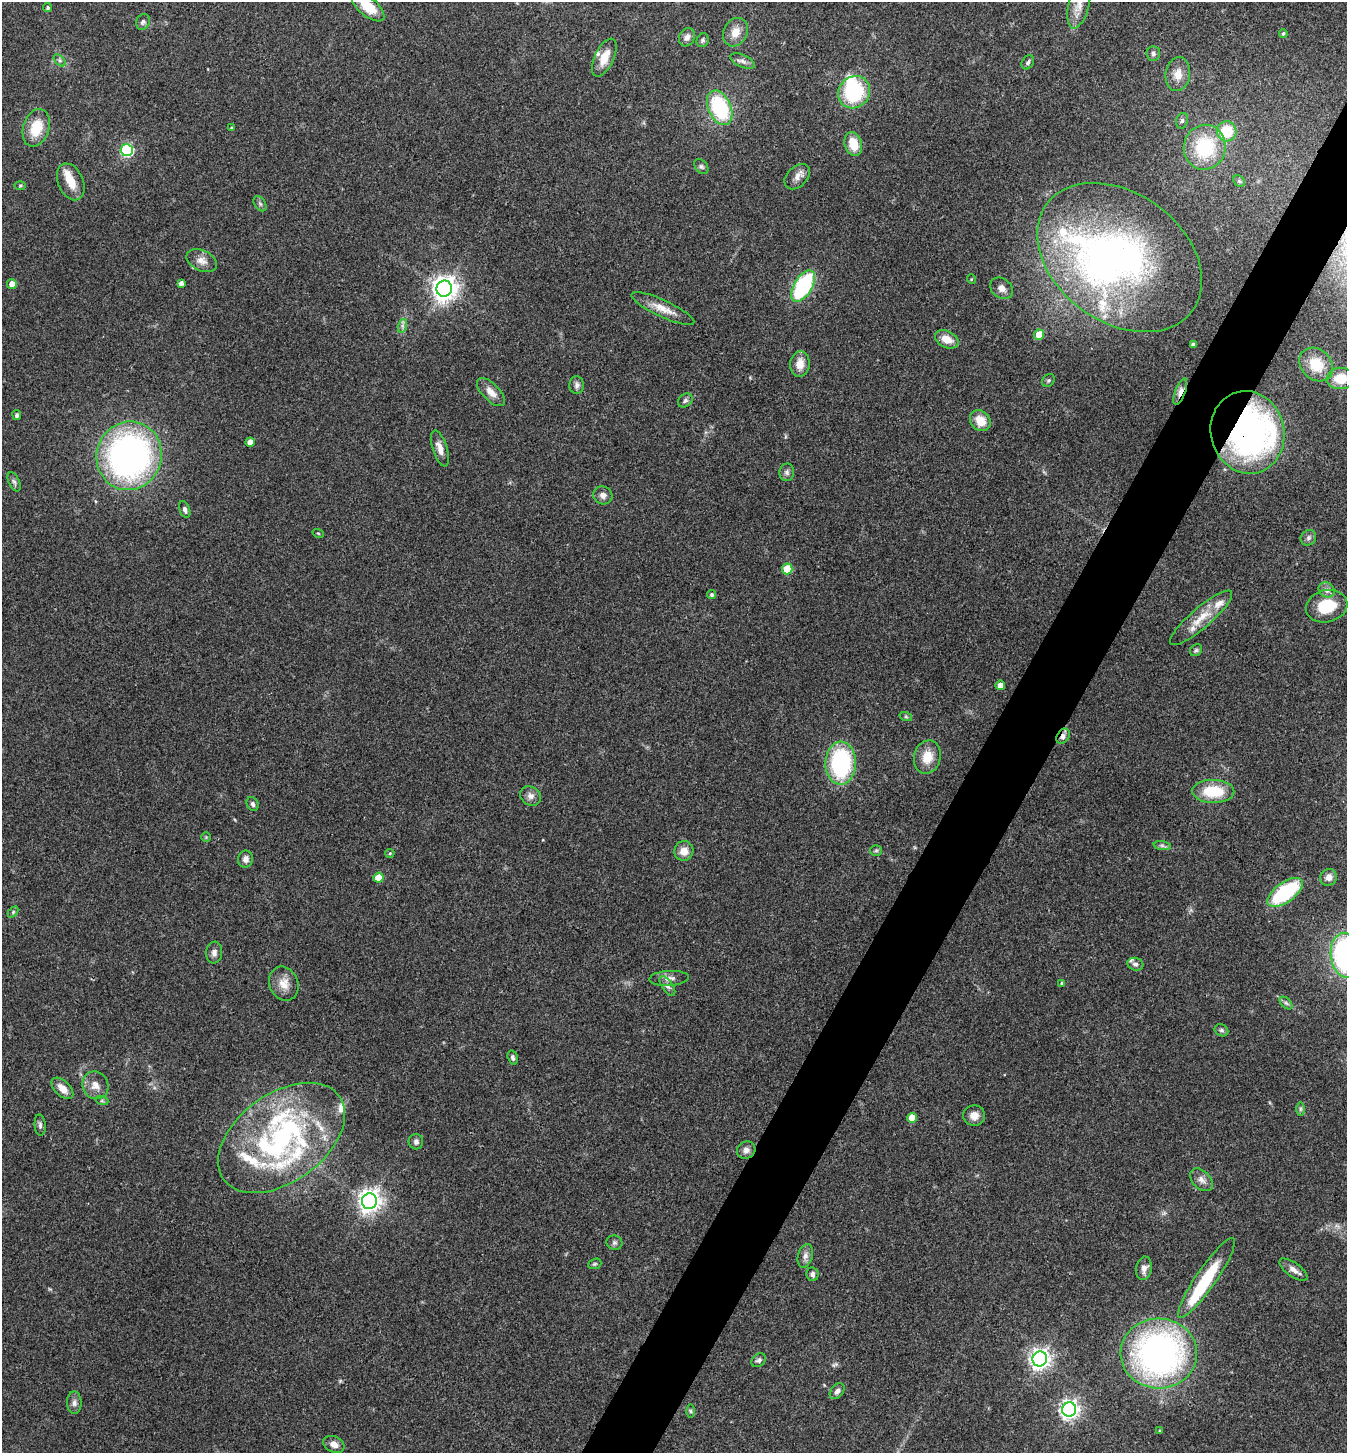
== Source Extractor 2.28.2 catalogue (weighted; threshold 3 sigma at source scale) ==
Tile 10 of 4 x 4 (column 2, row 3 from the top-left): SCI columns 1496-2840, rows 1458-2908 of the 5820 x 5813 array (HDU 1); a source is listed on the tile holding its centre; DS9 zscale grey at full resolution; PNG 1349 x 1455 px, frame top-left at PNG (2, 2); each listed source drawn as its Kron ellipse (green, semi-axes under 4 px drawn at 4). Shown black and unused: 5% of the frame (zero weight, under 3 of 4 exposures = <1% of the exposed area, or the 3 px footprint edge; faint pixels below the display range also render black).
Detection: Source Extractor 2.28.2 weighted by HDU 2 'WHT'; one run over the whole footprint, this tile lists its part. Background 0.0707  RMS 0.0055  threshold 0.0246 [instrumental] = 3 sigma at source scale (4.5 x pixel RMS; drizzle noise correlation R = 1.50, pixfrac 1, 0.05/0.05 arcsec/px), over >= 5 px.
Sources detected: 142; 1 too faint to see at this stretch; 2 inside a brighter object's white glare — neither listed nor drawn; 15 inside a brighter listed object's ellipse — not listed separately; the other 124 listed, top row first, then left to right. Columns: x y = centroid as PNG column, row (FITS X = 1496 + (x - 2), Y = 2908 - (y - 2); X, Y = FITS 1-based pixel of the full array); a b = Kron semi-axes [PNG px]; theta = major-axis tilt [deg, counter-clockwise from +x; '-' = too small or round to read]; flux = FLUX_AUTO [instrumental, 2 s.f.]
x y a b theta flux
1079 4 25 10 76 7.4
368 7 20 9 -40 13
48 8 4 4 - 0.97
143 22 8 6 64 1.5
735 32 15 11 60 6.4
1283 33 4 4 - 0.96
687 37 9 7 60 2.3
703 40 7 6 - 1.2
1153 54 7 7 - 1.6
604 58 20 9 64 10
60 60 7 4 -45 1.3
742 61 13 6 -24 2.4
1028 62 7 5 56 1.5
1178 74 17 12 82 6.6
854 92 17 15 47 40
720 108 18 11 -66 45
1182 121 8 6 73 1.3
36 128 19 13 73 14
231 128 3 3 - 0.54
1227 131 10 10 - 18
853 144 12 8 -74 11
1205 147 22 21 - 34
127 150 6 6 - 69
701 167 8 6 -49 1.3
797 177 15 10 44 3.8
1239 181 6 5 - 1.1
71 182 19 12 -66 8.6
20 185 6 4 1 0.74
260 204 8 5 -54 1.3
1120 258 91 64 -36 190
202 261 16 10 -25 4.5
971 279 5 3 - 0.47
181 283 4 4 - 2.1
12 284 5 5 - 4.5
803 286 17 9 59 56
1001 288 12 9 -39 3.5
444 289 8 8 - 510
663 309 34 8 -25 7.6
402 326 7 4 72 1.3
1039 335 5 5 - 13
947 339 12 8 -26 7
1193 344 4 3 - 1.7
800 364 13 10 83 6.2
1316 364 18 15 -44 14
1341 378 13 10 3 11
1048 380 7 5 44 1.1
577 385 9 7 89 2
1180 391 14 5 69 2.9
491 392 18 8 -45 5.1
685 401 8 6 39 1.5
17 415 5 4 - 1.2
980 421 11 9 -47 8.6
1247 432 41 36 -75 170
250 442 4 4 - 4.1
440 448 19 7 -72 4.7
129 456 34 32 71 200
787 472 9 7 86 1.8
14 482 10 5 -65 1.4
603 495 10 9 - 2.8
185 509 9 5 -69 1.7
318 533 6 3 -19 0.53
1308 538 8 7 - 1.7
787 569 5 5 - 15
1327 590 8 7 - 2.1
712 595 4 4 - 1.3
1327 606 21 16 14 18
1201 618 40 10 41 12
1196 650 6 5 - 1.1
1000 685 5 4 - 6.7
906 717 6 4 -19 0.8
1063 736 8 6 56 2.3
927 757 17 13 76 9.7
841 763 21 15 89 62
1213 791 21 11 -1 20
530 796 11 9 -33 2.9
253 804 7 5 -65 1.6
206 837 5 5 - 0.64
1162 846 9 4 -8 1.3
876 850 6 5 - 0.94
684 851 10 9 - 5.9
390 853 4 4 - 0.68
245 859 8 7 - 3
1329 877 8 8 - 2.9
378 878 5 5 - 10
1285 892 20 10 36 46
13 912 6 4 47 0.76
214 953 11 8 83 2.5
1345 955 22 14 -83 100
1135 964 8 6 -15 1.7
669 978 20 7 3 3.7
1062 983 4 3 - 1
284 984 17 14 -67 6.9
667 986 11 5 -56 2.1
1286 1003 7 4 -44 1.2
1221 1030 7 5 -31 1.3
513 1058 7 5 -75 1.5
95 1085 14 12 -62 5.7
62 1088 13 7 -44 5.5
102 1101 6 4 -18 0.89
1300 1109 7 4 89 1
974 1116 11 10 - 4.5
912 1118 5 5 - 9.7
40 1125 11 5 -86 1.6
282 1138 71 44 36 120
416 1142 7 7 - 1.8
746 1150 9 8 - 2.7
1201 1180 13 8 -46 3.3
369 1201 8 7 - 410
614 1243 8 7 - 1.4
805 1256 12 7 74 2.7
595 1264 7 5 19 0.88
1144 1268 12 7 80 3.1
1293 1270 16 7 -36 3.4
812 1274 7 6 - 1.6
1207 1278 48 10 55 34
1159 1353 38 35 -3 190
1040 1359 7 7 - 320
759 1360 8 6 38 1.4
837 1391 9 6 51 1.9
74 1403 11 7 -90 2.4
1069 1410 7 7 - 270
691 1411 6 4 -89 0.9
1160 1431 4 4 - 0.57
334 1444 11 7 -25 4.1
Overlapping masked pixels (flux is a lower limit): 3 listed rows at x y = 1180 391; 1247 432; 1063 736
Isophote crosses this tile's border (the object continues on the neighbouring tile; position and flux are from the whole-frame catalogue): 4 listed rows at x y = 1079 4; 368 7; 1341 378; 1345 955